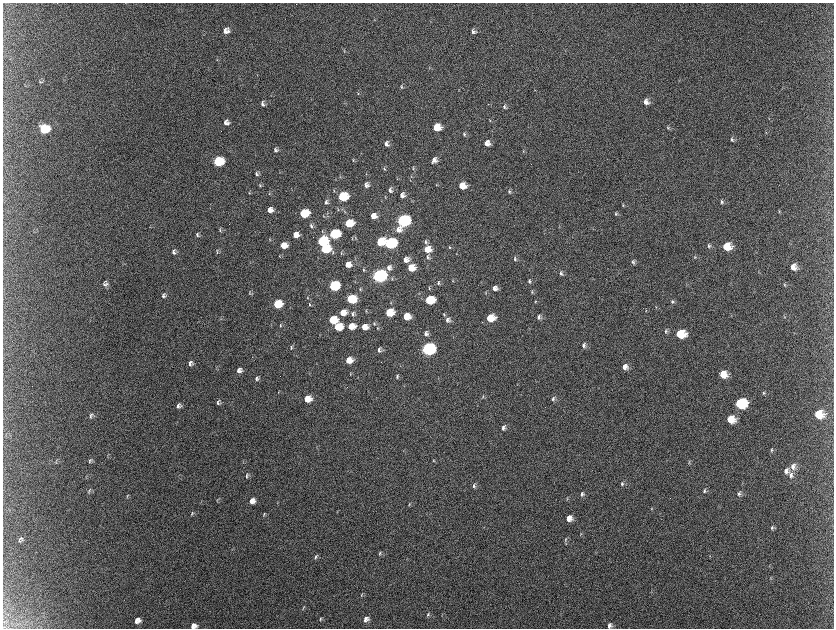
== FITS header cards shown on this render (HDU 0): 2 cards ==
NAXIS1  =                 1663 / length of data axis 1
NAXIS2  =                 1252 / length of data axis 2

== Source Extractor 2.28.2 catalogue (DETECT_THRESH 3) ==
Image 1663 x 1252 px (HDU 0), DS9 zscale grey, zoomed out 1/2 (1 PNG px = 2 x 2 image px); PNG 836 x 630 px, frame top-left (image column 1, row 1251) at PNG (3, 3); no overlay
Background 2220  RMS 34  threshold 103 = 3 sigma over >= 5 px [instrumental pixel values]
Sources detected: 229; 9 cannot appear on this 1/2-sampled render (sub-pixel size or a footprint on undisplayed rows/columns) and are not listed; the other 220 listed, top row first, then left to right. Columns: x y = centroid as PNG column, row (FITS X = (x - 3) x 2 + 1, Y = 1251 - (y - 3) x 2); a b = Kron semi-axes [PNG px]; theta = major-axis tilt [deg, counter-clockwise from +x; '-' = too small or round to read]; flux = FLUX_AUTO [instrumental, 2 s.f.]
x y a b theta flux
226 31 6 6 - 5.4e+04
474 31 6 5 - 2.4e+04
345 51 4 3 - 5.4e+03
218 60 3 2 - 4.1e+03
41 82 6 2 2 6.9e+03
26 86 3 2 - 3.4e+03
402 87 6 4 -73 9.6e+03
459 90 3 2 - 3.0e+03
359 93 4 3 - 6.8e+03
646 102 7 6 - 4.3e+04
263 104 6 4 -68 1.8e+04
488 104 3 2 - 3.2e+03
505 107 6 4 -69 1.4e+04
769 119 3 3 - 4.2e+03
490 120 4 3 - 5.1e+03
227 122 6 6 - 3.5e+04
437 127 6 5 - 1.7e+05
668 128 5 4 - 9.7e+03
45 129 7 6 - 4.7e+05
766 132 3 3 - 4.7e+03
465 134 6 4 -67 1.5e+04
732 139 6 4 -67 1.4e+04
487 143 6 6 - 5.1e+04
387 144 6 5 - 2.8e+04
276 150 6 5 - 1.8e+04
524 151 4 3 - 6.8e+03
353 160 5 2 - 5.8e+03
435 160 6 5 - 3.6e+04
219 162 7 6 - 6.4e+05
433 163 4 2 - 5.2e+03
413 168 7 3 86 9.3e+03
385 169 4 3 - 7.5e+03
280 173 2 2 - 3.0e+03
257 174 6 4 -79 1.6e+04
340 176 4 3 - 4.6e+03
412 176 3 3 - 5.6e+03
411 180 4 2 - 4.5e+03
260 185 5 4 - 9.7e+03
367 185 5 5 - 2.9e+04
437 185 4 3 - 4.2e+03
462 186 6 5 - 1.3e+05
391 190 8 6 82 2.7e+04
334 191 4 3 - 5.4e+03
510 191 6 4 -83 1.4e+04
250 193 3 3 - 5.1e+03
270 194 3 3 - 5.6e+03
403 195 6 6 - 3.7e+04
343 197 7 6 - 4.7e+05
386 198 4 3 - 5.5e+03
327 202 6 4 -81 1.7e+04
722 202 6 4 -85 1.5e+04
623 205 4 3 - 7.1e+03
338 209 5 2 - 4.9e+03
270 210 5 5 - 5.0e+04
779 211 4 4 - 6.1e+03
345 212 5 3 - 6.3e+03
304 213 6 5 - 3.4e+05
328 213 4 3 - 6.7e+03
616 214 5 4 - 1.0e+04
324 216 4 3 - 5.3e+03
328 216 4 3 - 6.8e+03
374 216 5 5 - 6.2e+04
403 221 7 6 - 1.9e+06
349 223 6 5 - 2.6e+05
312 226 8 4 -87 1.7e+04
560 226 4 2 - 4.3e+03
399 229 8 7 - 5.7e+04
221 230 7 3 -87 9.4e+03
323 231 6 2 -77 6.6e+03
335 234 7 6 - 7.1e+05
198 235 6 4 -79 1.5e+04
296 235 5 5 - 6.6e+04
356 238 3 2 - 3.9e+03
270 239 5 2 - 4.9e+03
353 239 4 3 - 5.0e+03
323 241 7 6 - 6.6e+05
381 241 6 5 - 2.6e+05
426 242 7 3 85 1.4e+04
391 243 7 6 - 1.2e+06
284 245 6 5 - 9.4e+04
709 246 5 5 - 1.5e+04
727 246 7 6 - 1.6e+05
450 247 4 4 - 8.3e+03
325 249 7 6 - 4.6e+05
428 249 7 6 - 1.0e+05
218 251 6 3 -85 8.2e+03
175 252 5 5 - 2.1e+04
342 253 4 3 - 6.3e+03
457 254 3 2 - 3.9e+03
280 256 4 3 - 5.5e+03
428 257 7 4 -89 1.7e+04
695 257 4 3 - 6.3e+03
406 259 6 5 - 4.2e+04
515 259 6 4 89 1.4e+04
633 262 5 5 - 1.4e+04
348 264 5 5 - 6.6e+04
794 267 7 6 - 6.0e+04
389 268 6 6 - 3.1e+04
411 268 6 5 - 1.5e+05
364 270 5 2 - 6.6e+03
561 273 6 4 87 1.5e+04
379 276 7 6 - 3.1e+06
393 279 5 3 - 7.4e+03
453 281 3 3 - 4.9e+03
530 281 5 4 - 1.2e+04
439 283 6 4 88 1.5e+04
106 284 8 6 -72 2.6e+04
785 285 5 4 - 1.1e+04
334 286 7 6 - 7.7e+05
429 288 5 2 - 5.2e+03
495 288 5 5 - 3.5e+04
360 289 5 3 - 6.7e+03
532 292 5 3 - 8.3e+03
250 293 4 3 - 7.9e+03
486 293 4 2 - 5.1e+03
164 295 6 6 - 2.0e+04
308 298 4 3 - 5.3e+03
351 299 7 6 - 3.1e+05
430 300 7 5 10 4.1e+05
536 301 4 3 - 6.4e+03
673 301 5 4 - 1.1e+04
278 304 6 5 - 3.1e+05
310 304 5 3 - 9.4e+03
656 307 4 2 - 4.2e+03
646 310 4 4 - 7.2e+03
366 311 4 3 - 5.3e+03
390 312 6 5 - 2.5e+05
343 313 6 5 - 9.9e+04
353 314 7 5 87 2.0e+04
444 314 5 3 - 7.0e+03
407 317 6 6 - 1.2e+05
539 317 5 4 - 1.7e+04
785 317 3 2 - 3.9e+03
491 318 6 5 - 2.0e+05
333 320 6 5 - 2.9e+05
448 320 7 6 - 2.5e+04
374 323 4 3 - 6.5e+03
272 325 3 2 - 3.8e+03
281 325 6 3 88 7.8e+03
352 326 6 5 - 1.2e+05
339 327 6 6 - 2.6e+05
365 327 6 5 - 7.7e+04
378 328 5 3 - 7.4e+03
666 331 5 4 - 1.3e+04
426 333 6 5 - 2.6e+04
681 334 7 6 - 2.9e+05
584 345 6 4 81 2.1e+04
291 347 6 3 81 1.1e+04
428 349 7 6 - 2.6e+06
380 350 5 4 - 2.0e+04
349 360 6 5 - 1.1e+05
191 363 6 5 - 2.3e+04
625 367 6 6 - 4.9e+04
239 370 6 5 - 3.1e+04
351 374 5 2 - 4.4e+03
724 374 7 6 - 1.3e+05
398 376 6 3 84 1.2e+04
257 378 6 5 - 1.7e+04
438 379 3 2 - 2.3e+03
279 392 4 2 - 3.2e+03
764 393 5 3 - 1.1e+04
483 397 5 3 - 1.0e+04
308 399 6 5 - 1.2e+05
554 399 6 4 77 1.7e+04
218 402 6 5 - 1.8e+04
741 403 8 6 1 7.0e+05
179 406 6 5 - 2.3e+04
91 414 7 3 22 1.1e+04
819 414 8 6 -4 1.7e+05
91 417 5 5 - 1.2e+04
731 419 7 6 - 1.5e+05
504 428 6 5 - 2.3e+04
7 433 3 2 - 3.8e+03
772 450 5 5 - 1.2e+04
57 460 6 1 45 5.0e+03
90 460 9 3 41 8.1e+03
434 461 4 3 - 4.7e+03
90 462 4 4 - 6.5e+03
689 463 4 4 - 8.2e+03
794 466 8 7 - 4.1e+04
787 471 6 6 - 3.7e+04
791 475 9 7 84 3.6e+04
247 476 7 4 79 1.2e+04
86 477 4 2 - 4.3e+03
743 483 3 2 - 3.2e+03
623 484 6 4 87 1.4e+04
474 486 6 5 - 1.7e+04
90 490 6 3 38 8.6e+03
705 491 6 4 82 1.4e+04
89 492 4 3 - 5.4e+03
582 494 6 4 62 1.7e+04
739 494 7 5 81 1.9e+04
128 496 7 2 70 4.8e+03
568 499 5 3 - 7.6e+03
218 500 6 2 68 6.2e+03
252 501 6 6 - 5.2e+04
409 504 5 3 - 7.2e+03
719 506 3 2 - 3.4e+03
652 509 4 3 - 5.8e+03
337 512 5 1 - 3.3e+03
192 513 7 3 74 8.0e+03
264 514 7 2 69 6.8e+03
569 518 6 6 - 6.6e+04
772 527 7 4 89 1.2e+04
581 534 4 3 - 5.6e+03
20 539 8 5 60 1.7e+04
566 540 7 3 84 1.1e+04
567 544 4 3 - 6.6e+03
380 553 6 3 73 1.0e+04
710 556 3 2 - 3.4e+03
316 557 6 3 73 1.3e+04
651 591 4 2 - 4.0e+03
362 594 6 3 72 7.8e+03
304 607 7 2 61 6.3e+03
428 615 7 4 65 1.3e+04
321 619 6 3 62 1.1e+04
366 619 6 5 - 3.6e+04
138 620 7 6 - 5.3e+04
610 625 6 5 - 2.8e+04
194 626 6 5 - 4.5e+04
At the frame edge (FLAGS 8, measured only in part): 2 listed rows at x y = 610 625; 194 626
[9 sub-pixel or undisplayed-footprint detections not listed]